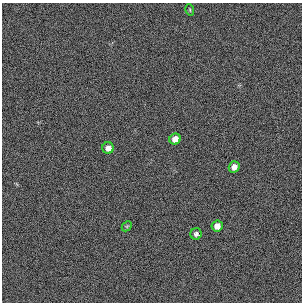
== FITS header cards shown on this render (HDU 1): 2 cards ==
NAXIS1  =                  300 / length of original image axis
NAXIS2  =                  300 / length of original image axis

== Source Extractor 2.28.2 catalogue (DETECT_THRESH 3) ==
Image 300 x 300 px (HDU 1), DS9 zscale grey, 1 PNG px = 1 image px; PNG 304 x 304 px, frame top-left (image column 1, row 300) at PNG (2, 3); each listed source drawn as its Kron ellipse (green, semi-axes under 4 px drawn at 4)
Background 384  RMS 67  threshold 200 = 3 sigma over >= 5 px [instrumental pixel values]
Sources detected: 7; all 7 listed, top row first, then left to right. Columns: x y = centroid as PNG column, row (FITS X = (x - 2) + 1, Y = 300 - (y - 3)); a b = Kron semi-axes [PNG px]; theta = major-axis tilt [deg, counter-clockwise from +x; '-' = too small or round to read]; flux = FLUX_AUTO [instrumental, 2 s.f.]
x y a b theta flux
190 10 6 3 -73 4700
175 139 5 5 - 31000
108 148 6 5 - 25000
234 167 5 5 - 27000
127 226 6 4 44 5700
217 226 6 5 - 26000
196 234 6 5 - 12000